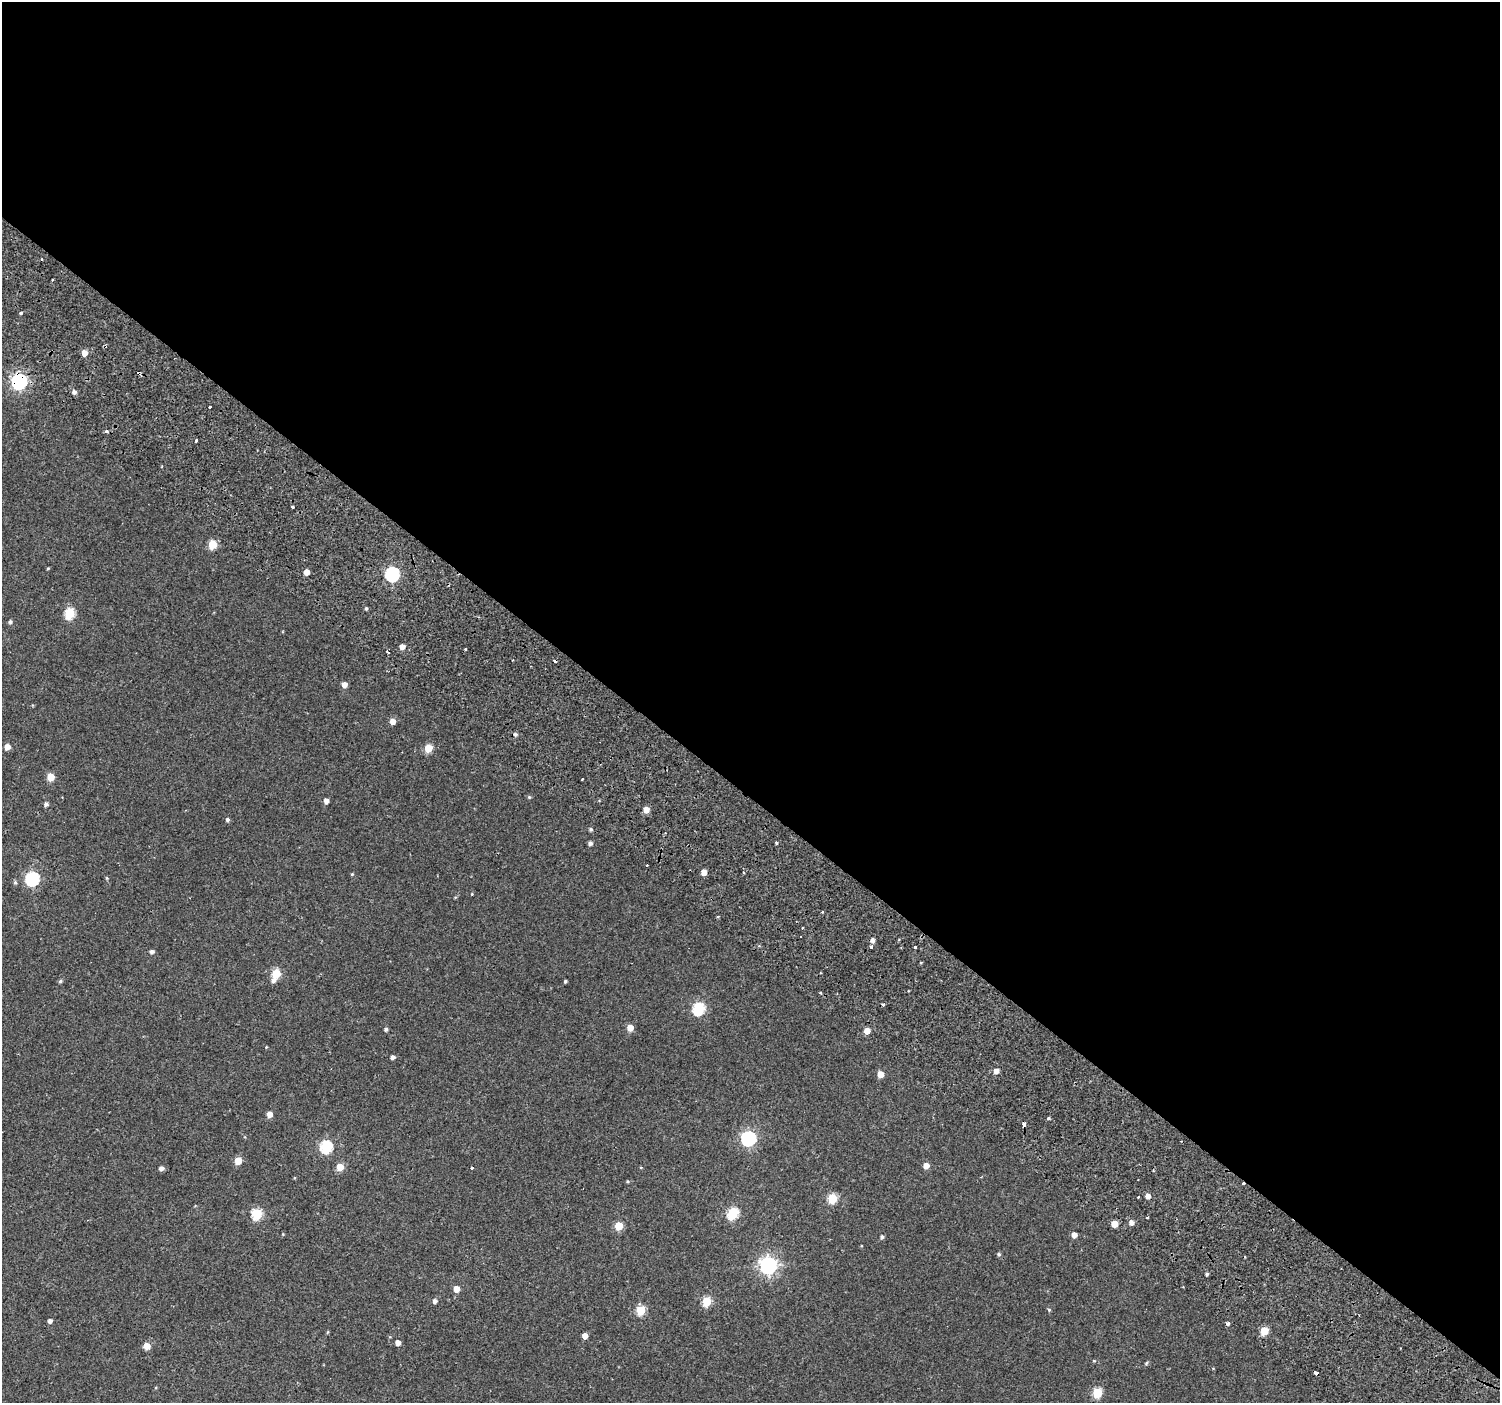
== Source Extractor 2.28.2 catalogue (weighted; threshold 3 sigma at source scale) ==
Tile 3 of 4 x 4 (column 3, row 1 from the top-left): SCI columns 3088-4585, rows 4544-5944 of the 6168 x 6217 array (HDU 1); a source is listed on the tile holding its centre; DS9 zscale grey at full resolution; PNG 1502 x 1405 px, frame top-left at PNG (2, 2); no overlay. Shown black and unused: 57% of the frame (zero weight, under 2 of 3 exposures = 6% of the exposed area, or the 3 px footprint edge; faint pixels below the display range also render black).
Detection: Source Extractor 2.28.2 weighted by HDU 2 'WHT'; one run over the whole footprint, this tile lists its part. Background 0.059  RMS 0.0044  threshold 0.0199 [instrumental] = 3 sigma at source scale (4.5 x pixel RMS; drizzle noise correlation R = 1.50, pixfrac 1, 0.0396/0.0396 arcsec/px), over >= 5 px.
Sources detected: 106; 9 cosmic-ray / hot-pixel residue — not listed; the other 97 listed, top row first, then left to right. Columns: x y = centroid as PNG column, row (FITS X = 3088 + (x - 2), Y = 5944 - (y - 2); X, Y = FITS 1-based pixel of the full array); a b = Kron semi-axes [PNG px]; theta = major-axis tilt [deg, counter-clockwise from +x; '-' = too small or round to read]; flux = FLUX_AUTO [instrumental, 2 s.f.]
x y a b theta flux
21 313 4 3 - 2
84 353 5 5 - 4.1
139 373 3 3 - 2.7
19 381 7 6 - 120
74 392 5 5 - 1.6
210 407 3 3 - 1
107 431 5 4 - 0.76
196 440 3 2 - 1.1
292 507 3 3 - 0.94
212 544 5 5 - 14
48 568 4 3 - 0.38
306 572 4 4 - 4.3
392 574 6 6 - 70
366 608 4 3 - 0.75
69 613 6 5 - 26
10 622 5 4 - 0.9
402 647 5 4 - 2.7
344 685 5 5 - 2.9
393 721 5 5 - 3.4
515 734 5 4 - 1
7 747 5 4 - 4.2
428 748 5 5 - 12
51 777 5 5 - 9.7
582 779 3 3 - 0.62
529 797 5 5 - 0.59
326 801 4 4 - 2.3
46 804 5 5 - 1.3
646 810 5 5 - 4.5
227 820 5 4 - 0.94
591 829 4 4 - 0.79
590 843 4 4 - 1.3
776 843 5 3 - 0.42
646 865 3 2 - 0.73
704 872 4 4 - 4.5
352 874 4 4 - 0.44
107 878 5 3 - 0.47
32 879 6 6 - 65
15 882 6 5 - 0.75
472 894 3 3 - 0.32
822 912 3 2 - 0.6
803 928 3 3 - 2.3
871 947 3 3 - 2.5
915 947 3 3 - 2.2
152 952 4 4 - 1.5
276 974 5 5 - 19
273 980 7 6 - 1.6
60 981 5 4 - 0.76
565 981 3 3 - 0.74
883 1004 3 3 - 2.5
699 1009 6 5 - 47
630 1028 5 5 - 5.4
386 1029 4 4 - 0.99
867 1031 5 4 - 4.4
266 1047 4 4 - 0.33
393 1057 4 4 - 1.7
996 1071 5 4 - 2.6
880 1074 5 4 - 5.4
270 1114 5 5 - 3.5
1048 1118 4 4 - 0.61
1024 1124 4 3 - 3.3
748 1138 6 6 - 92
326 1147 6 6 - 47
238 1161 5 5 - 8.9
926 1166 5 5 - 4.1
340 1167 5 5 - 8.3
161 1168 5 4 - 1.9
472 1168 3 3 - 0.86
628 1181 4 4 - 0.44
1148 1196 4 4 - 3
832 1198 5 5 - 22
732 1213 6 5 - 36
257 1214 6 5 - 33
1147 1217 3 3 - 1.4
1131 1222 5 5 - 2
1114 1224 5 4 - 6.4
619 1226 5 5 - 12
1074 1235 4 4 - 3.3
882 1237 4 4 - 0.94
999 1254 5 4 - 0.77
768 1265 7 6 - 170
1207 1274 4 3 - 0.89
457 1289 5 4 - 5.1
435 1301 4 4 - 1.7
707 1301 5 5 - 19
641 1310 5 5 - 19
1049 1310 5 4 - 0.62
50 1321 4 4 - 1.8
1227 1324 3 3 - 1.8
1264 1331 5 5 - 13
328 1332 5 3 - 0.4
585 1336 4 4 - 3.2
398 1343 4 4 - 2.8
147 1346 5 5 - 6.6
1094 1361 3 3 - 0.61
1146 1363 6 3 70 0.52
1315 1372 4 3 - 5.7
1097 1393 5 5 - 20
Overlapping masked pixels (flux is a lower limit): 4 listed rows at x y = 139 373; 19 381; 1024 1124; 1315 1372